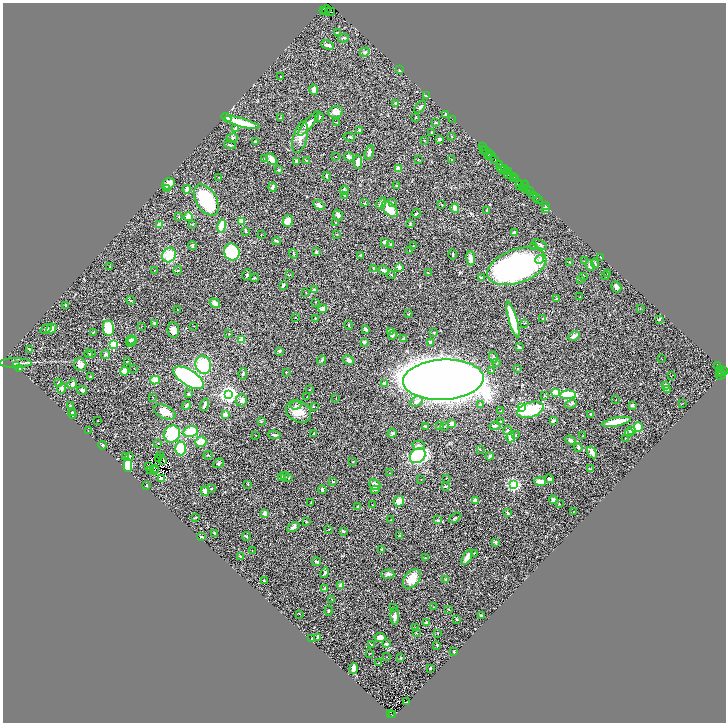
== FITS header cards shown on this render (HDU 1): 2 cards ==
NAXIS1  =                 1447
NAXIS2  =                 1440

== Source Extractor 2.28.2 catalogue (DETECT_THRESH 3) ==
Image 1447 x 1440 px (HDU 1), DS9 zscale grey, zoomed out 1/2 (1 PNG px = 2 x 2 image px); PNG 728 x 724 px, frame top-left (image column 2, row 1439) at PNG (3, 3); each listed source drawn as its Kron ellipse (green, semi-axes under 4 px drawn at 4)
Background 1.95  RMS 0.063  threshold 0.188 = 3 sigma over >= 5 px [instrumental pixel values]
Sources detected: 440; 46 cannot appear on this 1/2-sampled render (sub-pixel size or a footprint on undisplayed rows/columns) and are neither listed nor drawn; the other 394 listed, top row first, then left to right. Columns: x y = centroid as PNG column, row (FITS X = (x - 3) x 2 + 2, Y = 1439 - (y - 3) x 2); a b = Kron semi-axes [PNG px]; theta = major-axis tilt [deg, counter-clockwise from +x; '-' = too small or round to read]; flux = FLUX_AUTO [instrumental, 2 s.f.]
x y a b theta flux
323 10 4 1 - 530
326 10 5 2 - 1100
330 12 5 2 - 790
337 32 4 2 - 5.8
343 38 5 2 - 16
328 45 6 3 -21 54
365 52 5 3 - 26
399 70 2 2 - 24
281 77 3 2 - 6.5
314 90 5 3 - 74
427 96 4 2 - 16
395 103 4 3 - 17
420 107 7 3 52 21
335 112 7 6 - 75
446 114 3 2 - 16
319 117 5 2 - 10
227 118 5 3 - 57
281 118 3 2 - 4.5
415 118 3 3 - 7.4
452 119 2 1 - 41
242 122 18 3 -15 370
337 122 2 2 - 8.2
436 122 3 2 - 9.2
309 124 15 4 50 71
236 128 3 2 - 68
359 130 3 3 - 20
431 132 2 2 - 5.1
300 137 16 7 75 92
349 137 6 2 -14 11
452 137 2 2 - 5
232 138 6 3 18 18
439 139 3 3 - 30
424 140 2 2 - 13
255 142 2 2 - 16
230 145 6 2 -14 15
482 147 2 1 - 160
484 150 3 1 - 510
486 151 2 2 - 240
369 152 7 3 75 46
489 154 2 2 - 250
491 155 2 1 - 150
489 156 2 1 - 150
335 157 2 1 - 4
349 157 5 3 - 39
265 159 3 2 - 6.8
272 159 6 4 -46 83
451 159 2 2 - 3.7
495 159 3 2 - 210
306 160 3 2 - 13
418 160 3 2 - 5.3
296 162 4 2 - 25
358 162 7 4 -89 70
499 164 3 1 - 140
501 167 4 2 - 680
505 168 4 2 - 390
398 169 3 3 - 110
503 169 3 2 - 610
278 170 4 3 - 12
508 171 2 1 - 320
509 174 4 2 - 1400
327 176 5 2 - 10
510 176 3 1 - 290
219 177 2 2 - 6.5
514 177 2 1 - 400
513 178 2 1 - 300
515 178 3 1 - 260
520 183 3 2 - 310
168 184 7 5 31 77
396 186 4 3 - 10
519 186 2 1 - 250
524 186 5 2 - 360
272 187 4 3 - 21
167 189 4 3 - 21
187 189 4 3 - 46
525 189 3 1 - 460
527 189 2 1 - 370
344 190 4 3 - 15
527 190 3 1 - 340
529 191 2 1 - 130
534 195 2 1 - 69
345 196 3 3 - 9.4
537 198 2 1 - 100
539 199 2 1 - 91
206 200 17 10 -59 710
365 203 3 3 - 12
381 203 6 3 54 28
392 203 3 2 - 8
319 205 6 4 -34 39
442 205 3 2 - 7.4
546 206 3 1 - 62
455 208 5 3 - 59
546 208 4 3 - 36
390 209 9 5 -45 170
486 210 4 3 - 10
416 214 4 2 - 18
338 215 6 4 -55 32
179 217 2 1 - 4
189 217 4 3 - 130
242 221 2 2 - 280
288 221 6 5 - 150
335 222 2 2 - 5.3
410 223 4 3 - 10
193 224 3 2 - 5.4
160 225 3 2 - 110
222 226 7 3 78 350
246 231 3 3 - 14
514 233 4 3 - 33
336 234 3 2 - 7.1
261 235 2 1 - 3.6
277 241 4 3 - 15
385 242 3 3 - 42
391 245 3 3 - 16
540 245 7 2 -27 16
192 246 4 3 - 19
414 246 2 2 - 8.1
534 247 3 3 - 9.5
409 251 3 2 - 6.3
232 252 8 7 - 640
316 252 2 2 - 31
293 254 5 2 - 9.1
453 254 5 2 - 11
169 255 7 6 - 270
361 255 2 2 - 14
471 258 7 4 -84 60
601 258 2 2 - 4.1
540 259 5 4 - 31
584 261 2 2 - 5.3
570 262 3 2 - 13
595 264 5 4 - 14
517 266 31 17 19 3000
590 266 5 4 - 42
110 267 2 2 - 9.5
399 267 4 3 - 37
373 268 3 2 - 6.2
154 270 2 2 - 5.9
178 270 4 3 - 11
384 270 5 2 - 40
428 273 3 2 - 5.4
608 273 3 2 - 6.2
247 275 6 3 77 14
289 275 3 1 - 5.3
391 275 4 2 - 7.3
583 276 4 1 - 5.7
605 276 3 2 - 7.2
255 278 4 2 - 11
481 278 4 3 - 12
580 279 2 2 - 9.6
283 285 3 2 - 28
616 287 6 4 -59 34
314 290 4 3 - 9.3
306 292 2 2 - 5.6
580 297 3 2 - 6.3
556 298 2 2 - 6.4
131 300 4 2 - 7.2
315 302 2 2 - 4.1
215 303 5 4 - 59
66 305 2 2 - 36
177 309 2 1 - 5.5
323 309 4 3 - 57
640 309 2 1 - 3.1
409 314 3 2 - 7.3
295 317 2 1 - 3.5
315 318 2 2 - 6.5
543 319 3 2 - 18
659 319 3 2 - 15
513 320 18 4 -74 470
154 323 4 3 - 15
524 323 3 2 - 5.7
349 325 5 2 - 10
142 326 2 1 - 2.7
194 326 2 1 - 3.7
108 328 8 5 -81 410
46 329 6 4 36 23
51 329 6 4 42 43
365 329 3 2 - 62
173 330 8 5 -83 68
391 331 4 3 - 46
93 332 4 2 - 8.4
434 332 2 2 - 23
229 333 3 2 - 3.7
393 335 5 3 - 23
574 336 6 3 29 51
403 339 3 3 - 23
131 340 5 2 - 31
242 340 3 2 - 130
132 342 6 4 42 52
364 342 3 3 - 27
430 343 4 3 - 29
113 345 3 3 - 630
519 347 4 2 - 15
30 349 4 2 - 15
279 351 4 4 - 18
91 353 3 2 - 12
89 354 4 3 - 15
106 354 5 3 - 24
493 357 5 3 - 23
662 358 2 1 - 5.5
321 360 5 3 - 14
348 360 6 4 -26 32
127 361 3 1 - 4.8
496 362 3 2 - 11
15 363 16 5 0 53
80 364 7 6 - 65
203 365 9 7 -72 460
718 365 2 2 - 1200
17 366 4 3 - 12
19 368 4 2 - 10
134 368 2 2 - 3.9
517 368 2 2 - 9
491 370 3 3 - 8.2
720 370 2 1 - 1500
124 371 4 3 - 58
722 371 6 3 15 780
286 372 2 2 - 15
719 372 3 1 - 480
243 374 5 3 - 18
721 375 5 2 - 900
671 376 2 1 - 6.2
91 377 3 2 - 33
188 378 17 7 -32 1500
155 380 5 3 - 140
443 380 40 20 4 33000
59 382 3 3 - 10
384 383 3 3 - 21
72 384 5 3 - 42
666 385 4 3 - 28
62 388 5 3 - 29
82 390 5 4 - 26
310 390 2 1 - 3.1
668 390 2 2 - 78
555 392 4 3 - 87
188 394 3 2 - 7.3
228 394 4 3 - 5100
568 395 8 4 1 450
544 396 3 3 - 9.5
153 397 2 1 - 3
307 397 2 2 - 5.1
336 398 2 1 - 3.9
241 400 6 5 - 38
616 400 2 2 - 3.5
417 401 6 4 25 40
683 403 3 2 - 4.1
571 404 6 4 23 19
70 405 2 2 - 5.7
187 405 4 3 - 18
205 405 6 2 73 35
296 405 6 4 5 27
480 405 4 3 - 14
633 405 4 3 - 21
314 406 3 2 - 4
522 408 3 3 - 2000
530 410 13 7 18 480
298 411 13 10 -32 160
501 411 2 2 - 15
72 412 4 2 - 9.5
165 412 11 6 -26 100
72 414 4 3 - 15
225 414 4 3 - 59
591 414 3 3 - 20
98 420 2 1 - 2.8
261 421 4 3 - 10
553 421 3 2 - 36
501 422 2 2 - 9.4
616 422 15 3 11 280
451 424 4 3 - 32
440 426 3 2 - 6.2
444 426 2 1 - 4.6
495 426 5 4 - 20
426 427 2 2 - 16
638 427 4 4 - 97
507 430 4 3 - 23
631 430 4 3 - 22
88 431 2 2 - 3.3
191 432 7 5 13 220
392 433 5 4 - 24
629 433 4 3 - 100
172 434 9 8 - 470
314 434 3 2 - 17
256 435 2 2 - 3.7
274 435 6 2 -7 25
516 435 3 3 - 13
583 436 2 2 - 4.1
511 437 5 4 - 48
625 438 2 2 - 4.9
570 440 6 3 -19 20
201 442 6 5 - 150
158 443 3 2 - 7.4
102 445 4 4 - 15
419 445 6 4 -12 31
578 447 4 2 - 21
181 448 7 5 -88 450
480 450 3 2 - 5.2
592 452 6 3 -59 74
160 455 2 1 - 6.8
208 455 4 2 - 10
130 456 3 2 - 9.1
418 456 8 6 40 1000
490 456 4 2 - 18
126 457 3 2 - 7.5
159 458 2 1 - 5.4
163 460 2 1 - 3.3
353 462 2 2 - 7.7
219 463 6 3 31 21
128 465 6 4 89 440
148 466 3 1 - 31
154 468 2 1 - 4.5
590 469 4 2 - 7.7
150 470 2 1 - 0.69
154 470 2 1 - 5.8
390 473 2 1 - 5.3
285 476 3 2 - 8.7
282 478 2 2 - 110
288 478 3 3 - 14
446 478 2 2 - 5.7
162 479 2 2 - 170
421 479 2 1 - 3.4
549 479 5 3 - 18
333 482 3 2 - 8.9
540 482 6 4 -5 95
248 484 3 2 - 5.6
146 485 2 2 - 7.8
375 485 6 5 - 63
513 485 3 3 - 2300
445 486 3 2 - 8.2
211 488 3 2 - 10
322 489 4 3 - 18
375 490 4 2 - 9.5
205 491 5 3 - 45
553 500 4 3 - 39
399 501 5 5 - 94
475 501 2 2 - 240
311 503 4 3 - 12
372 504 2 2 - 3.9
559 504 2 2 - 4.9
358 506 4 2 - 22
574 511 3 1 - 4.3
265 513 3 3 - 41
508 513 4 3 - 20
196 517 4 2 - 8.2
455 518 6 3 39 20
390 520 2 2 - 3.9
437 520 3 3 - 8.7
306 522 3 3 - 8.5
293 527 6 4 32 38
329 529 2 2 - 5.8
343 531 3 3 - 17
214 533 2 2 - 7.6
400 535 3 2 - 13
246 536 4 2 - 11
202 537 2 2 - 10
495 542 3 2 - 37
252 550 3 2 - 5.1
382 550 2 2 - 18
474 553 2 2 - 5
240 557 3 2 - 11
467 557 8 3 59 110
425 558 3 2 - 5.9
316 562 4 2 - 22
325 573 5 3 - 22
388 574 6 4 -3 37
412 579 11 7 50 170
446 579 2 2 - 44
264 581 2 2 - 11
341 585 4 3 - 61
325 589 4 3 - 20
332 599 2 2 - 5.7
394 607 2 1 - 3.9
433 607 2 2 - 4.1
449 610 3 2 - 5.2
329 611 4 3 - 11
299 614 2 2 - 4.1
481 615 2 2 - 13
395 616 8 3 88 51
457 619 2 2 - 21
426 623 3 3 - 21
416 627 2 1 - 5
416 633 2 2 - 7.3
438 633 2 1 - 6.8
318 637 3 3 - 25
380 638 5 4 - 80
312 639 3 2 - 10
386 644 3 3 - 19
372 645 2 2 - 20
437 645 4 2 - 9.9
454 651 3 2 - 7.8
369 654 2 2 - 4.2
387 657 2 1 - 4.3
401 658 2 2 - 6.6
378 663 2 2 - 6.9
353 668 5 3 - 62
430 668 2 2 - 16
407 702 2 1 - 2.8
391 714 2 1 - 180
393 714 3 2 - 590
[46 sub-pixel or undisplayed-footprint detections neither listed nor drawn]